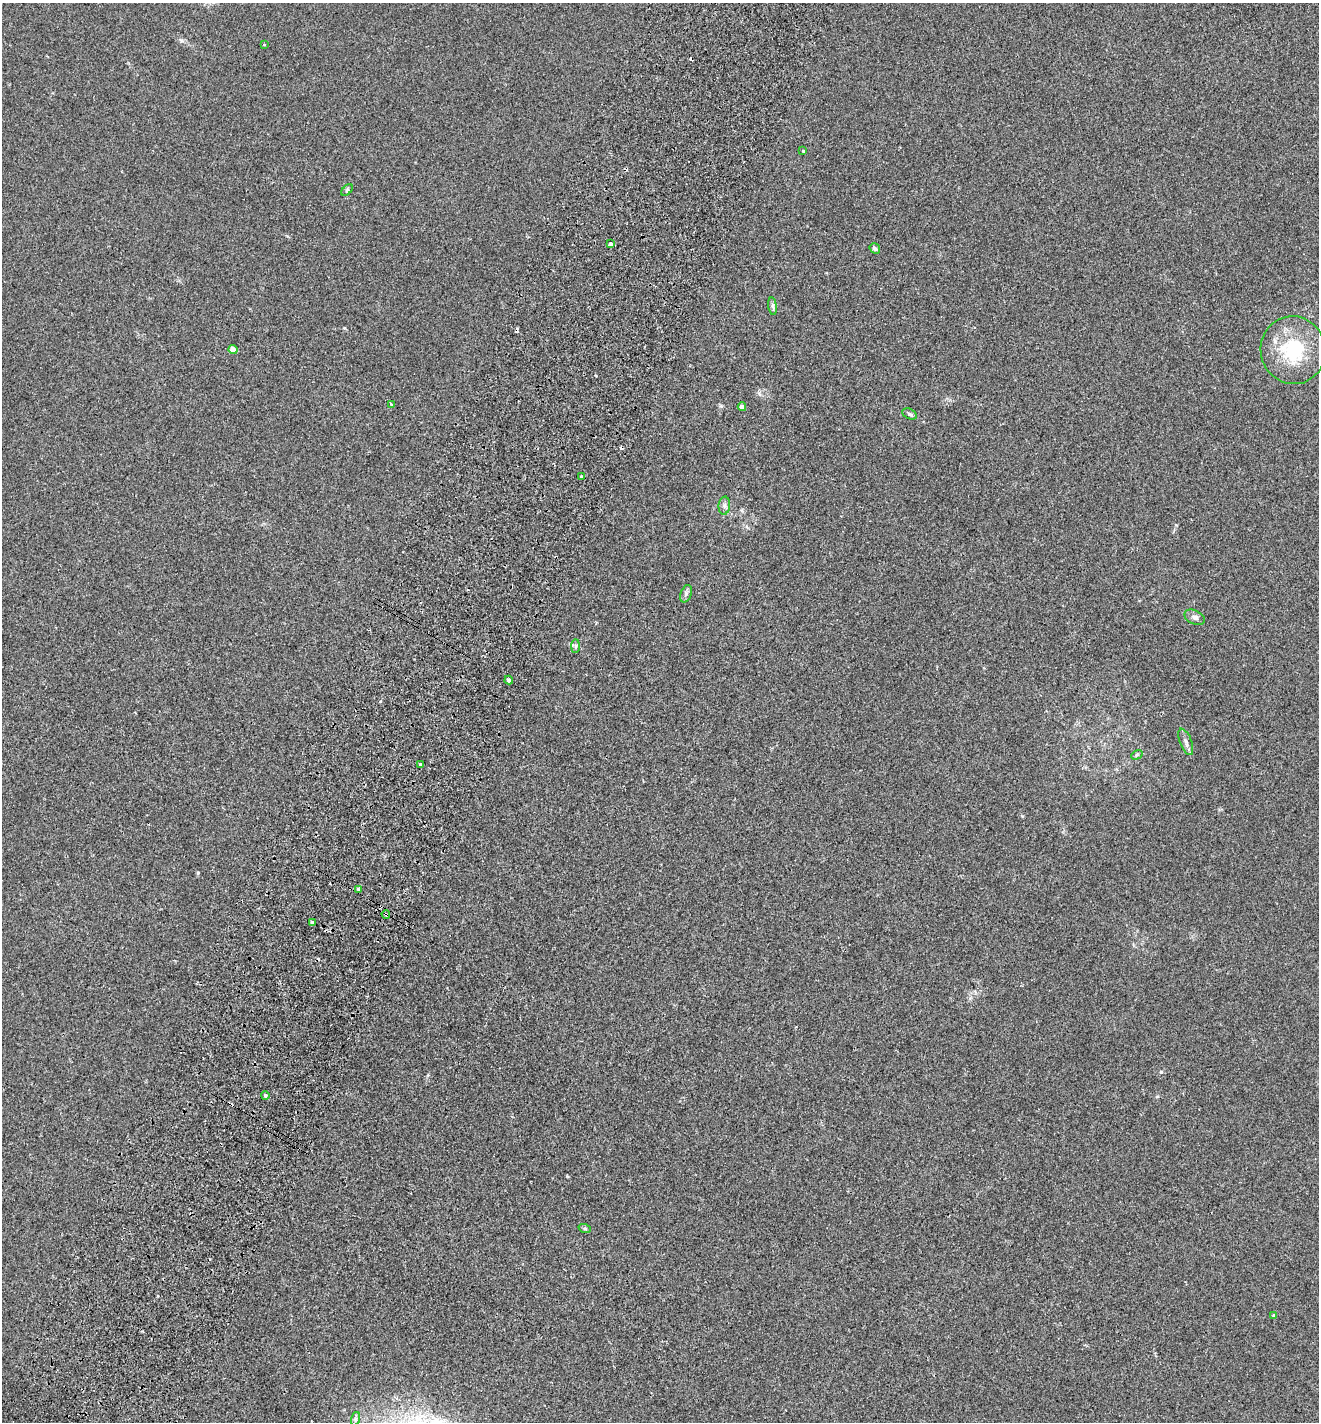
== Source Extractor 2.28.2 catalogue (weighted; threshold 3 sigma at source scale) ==
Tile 7 of 4 x 4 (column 3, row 2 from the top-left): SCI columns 2836-4152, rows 2876-4295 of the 5803 x 5747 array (HDU 1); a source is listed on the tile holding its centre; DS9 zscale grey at full resolution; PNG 1321 x 1424 px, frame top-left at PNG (2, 3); each listed source drawn as its Kron ellipse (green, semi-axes under 4 px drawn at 4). Shown black and unused: <1% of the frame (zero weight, under 2 of 3 exposures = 3% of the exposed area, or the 3 px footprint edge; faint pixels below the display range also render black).
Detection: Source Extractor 2.28.2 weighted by HDU 2 'WHT'; one run over the whole footprint, this tile lists its part. Background 0.0531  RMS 0.0077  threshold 0.0346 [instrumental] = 3 sigma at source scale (4.5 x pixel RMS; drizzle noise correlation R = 1.50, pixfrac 1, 0.05/0.05 arcsec/px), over >= 5 px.
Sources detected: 33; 6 cosmic-ray / hot-pixel residue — neither listed nor drawn; the other 27 listed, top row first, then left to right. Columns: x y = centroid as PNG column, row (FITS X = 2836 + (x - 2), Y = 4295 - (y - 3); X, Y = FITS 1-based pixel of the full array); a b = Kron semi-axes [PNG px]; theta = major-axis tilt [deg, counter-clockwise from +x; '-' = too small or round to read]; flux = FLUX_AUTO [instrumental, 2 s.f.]
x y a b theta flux
264 44 4 3 - 0.58
803 151 3 3 - 1.3
347 190 7 4 45 1.3
610 244 4 3 - 19
875 248 5 4 - 1.6
773 306 9 4 -81 1.5
233 350 4 4 - 6
1293 350 34 32 -76 47
391 404 3 3 - 1.4
742 407 4 4 - 4.7
909 414 7 5 -27 1.7
581 477 4 3 - 1.3
724 506 9 5 84 2.2
686 594 9 5 67 1.8
1195 617 11 6 -26 2.7
576 646 7 4 89 1.3
509 680 4 3 - 4.6
1186 742 14 6 -69 3.2
1137 755 6 4 30 1
420 765 3 3 - 1.1
358 889 3 3 - 2.2
386 914 4 3 - 3.1
312 922 3 3 - 4.2
265 1095 4 4 - 1.5
585 1229 6 4 -19 1.1
1274 1316 4 3 - 1.3
355 1419 7 4 71 1.7
Overlapping masked pixels (flux is a lower limit): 1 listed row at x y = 386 914